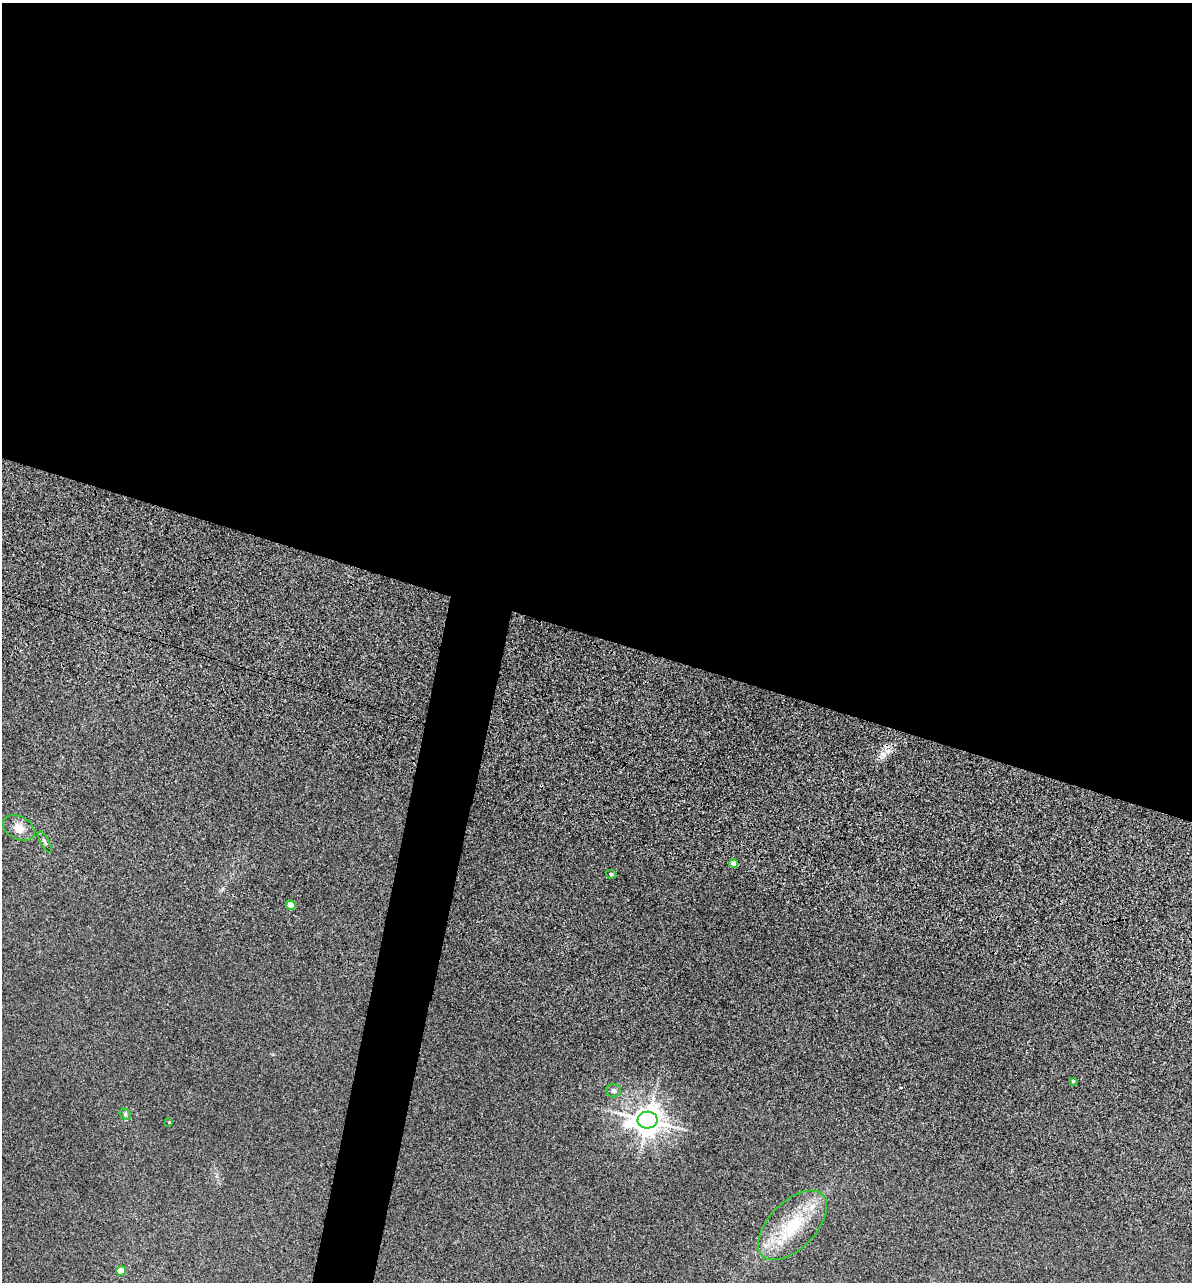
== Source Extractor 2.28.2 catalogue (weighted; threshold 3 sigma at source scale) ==
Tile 3 of 4 x 4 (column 3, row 1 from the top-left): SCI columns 2621-3810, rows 4231-5510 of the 5355 x 5901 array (HDU 1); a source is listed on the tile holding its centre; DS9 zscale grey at full resolution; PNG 1194 x 1284 px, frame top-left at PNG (2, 3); each listed source drawn as its Kron ellipse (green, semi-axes under 4 px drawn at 4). Shown black and unused: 53% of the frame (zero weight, under 3 of 5 exposures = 17% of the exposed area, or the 3 px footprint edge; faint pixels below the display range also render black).
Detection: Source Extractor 2.28.2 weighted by HDU 2 'WHT'; one run over the whole footprint, this tile lists its part. Background 0.171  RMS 0.0086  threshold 0.0389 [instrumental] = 3 sigma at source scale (4.5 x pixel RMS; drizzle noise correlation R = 1.50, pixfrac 1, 0.05/0.05 arcsec/px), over >= 5 px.
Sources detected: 12; all 12 listed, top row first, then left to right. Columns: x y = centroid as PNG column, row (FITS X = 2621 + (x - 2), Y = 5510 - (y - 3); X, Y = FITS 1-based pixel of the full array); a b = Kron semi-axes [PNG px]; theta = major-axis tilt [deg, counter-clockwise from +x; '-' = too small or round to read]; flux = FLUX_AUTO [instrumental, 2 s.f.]
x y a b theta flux
19 828 17 11 -29 9
45 842 12 3 -60 1.6
734 864 4 4 - 8.5
611 874 5 4 - 1.9
291 905 4 4 - 15
1073 1081 3 3 - 1.1
614 1091 7 6 - 2.4
125 1114 6 5 - 1.6
648 1120 10 8 2 1100
169 1122 3 3 - 0.53
793 1225 43 23 46 48
121 1271 5 4 - 15